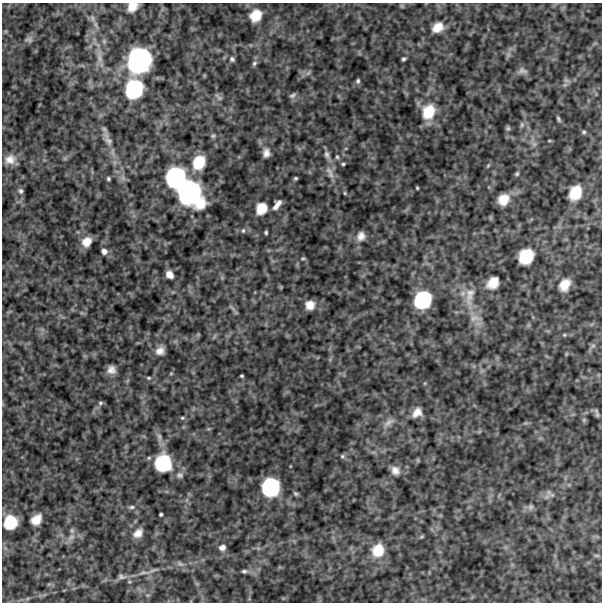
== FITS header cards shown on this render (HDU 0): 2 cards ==
NAXIS1  =                  600
NAXIS2  =                  600

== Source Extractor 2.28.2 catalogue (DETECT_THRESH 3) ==
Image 600 x 600 px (HDU 0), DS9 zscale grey, 1 PNG px = 1 image px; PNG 604 x 604 px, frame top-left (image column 1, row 600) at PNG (2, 3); no overlay
Background 545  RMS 120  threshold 370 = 3 sigma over >= 5 px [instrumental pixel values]
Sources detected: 102; all 102 listed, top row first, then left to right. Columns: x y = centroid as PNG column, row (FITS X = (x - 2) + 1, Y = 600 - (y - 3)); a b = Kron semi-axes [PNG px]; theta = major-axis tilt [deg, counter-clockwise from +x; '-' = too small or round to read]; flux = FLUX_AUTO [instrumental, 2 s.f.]
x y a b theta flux
402 6 6 4 -71 9.1e+03
132 7 11 9 35 9.3e+04
256 15 14 12 53 1.4e+05
92 18 11 5 -76 2.8e+04
96 25 12 5 -63 3.5e+04
438 27 13 10 36 1.0e+05
29 40 11 7 -6 3.0e+04
508 55 8 5 46 2.0e+04
99 56 23 7 -83 9.5e+04
232 59 7 6 - 2.0e+04
404 59 4 3 - 1.5e+04
139 61 23 20 69 9.7e+05
254 63 8 6 47 1.9e+04
522 71 13 8 -4 3.9e+04
308 73 8 4 44 1.9e+04
566 80 9 4 -35 1.9e+04
358 81 6 5 - 1.7e+04
134 89 21 18 71 5.1e+05
292 95 9 5 22 2.1e+04
219 98 8 6 16 2.8e+04
428 112 20 16 69 2.4e+05
558 119 7 4 -67 1.6e+04
522 125 9 6 80 2.3e+04
508 128 6 5 - 1.6e+04
584 132 6 5 - 1.4e+04
213 136 7 5 12 1.6e+04
108 139 25 8 -63 8.1e+04
549 141 5 3 - 8.0e+03
534 144 7 7 - 2.8e+04
266 153 12 9 -89 5.5e+04
327 155 11 7 -77 3.3e+04
337 157 6 5 - 1.3e+04
10 159 14 12 20 8.6e+04
199 162 16 13 61 2.1e+05
343 164 5 3 - 1.2e+04
488 165 6 5 - 1.1e+04
517 174 6 5 - 1.4e+04
331 175 11 7 -53 4.8e+04
176 178 20 18 78 6.7e+05
296 178 5 4 - 1.3e+04
108 179 4 4 - 1.4e+04
417 188 3 2 - 9.0e+03
20 191 7 6 - 2.1e+04
189 192 27 19 -49 1.1e+06
345 193 5 4 - 9.9e+03
575 193 17 13 67 2.1e+05
503 200 11 9 49 1.3e+05
277 205 10 5 55 5.2e+04
261 208 12 10 57 1.3e+05
243 231 6 5 - 1.4e+04
266 232 4 3 - 1.2e+04
361 236 12 10 71 6.1e+04
86 242 9 7 51 8.4e+04
104 251 6 6 - 3.4e+04
526 256 13 11 53 2.8e+05
303 258 7 3 -6 1.1e+04
169 275 7 6 - 6.5e+04
493 283 15 12 48 1.2e+05
565 285 12 9 60 1.1e+05
469 297 34 11 84 1.4e+05
423 300 15 13 55 4.4e+05
310 305 8 8 - 7.5e+04
232 308 11 3 -50 1.7e+04
475 318 21 12 -14 1.0e+05
564 335 4 4 - 9.0e+03
593 346 7 6 - 2.2e+04
160 351 11 9 42 6.0e+04
566 354 6 4 71 8.6e+03
111 370 7 7 - 5.4e+04
171 373 5 3 - 8.3e+03
242 376 4 3 - 1.0e+04
148 378 6 4 0 1.1e+04
100 403 7 5 16 1.6e+04
417 412 13 9 48 7.3e+04
597 415 7 5 -71 1.7e+04
182 418 6 4 -19 1.3e+04
584 420 6 5 - 1.4e+04
388 422 18 7 39 5.7e+04
208 429 6 4 17 9.9e+03
159 437 12 7 -82 3.9e+04
342 456 6 5 - 1.5e+04
163 463 17 16 - 4.2e+05
395 470 11 9 -48 5.9e+04
180 475 9 8 - 3.4e+04
271 487 16 15 - 5.0e+05
295 494 7 5 -38 1.4e+04
552 495 10 6 -8 3.4e+04
131 507 8 5 2 2.1e+04
531 507 9 7 89 2.6e+04
161 514 3 3 - 1.3e+04
36 519 11 8 47 1.0e+05
10 522 13 12 - 2.4e+05
138 533 12 9 43 6.8e+04
422 536 7 4 31 1.0e+04
71 537 13 7 39 5.5e+04
222 548 8 7 - 4.3e+04
378 550 15 14 - 1.7e+05
596 555 9 4 0 1.5e+04
180 564 11 6 -32 3.0e+04
244 571 8 5 7 2.0e+04
144 573 19 4 4 4.1e+04
121 577 11 7 -2 3.0e+04
At the frame edge (FLAGS 8, measured only in part): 1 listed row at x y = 132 7